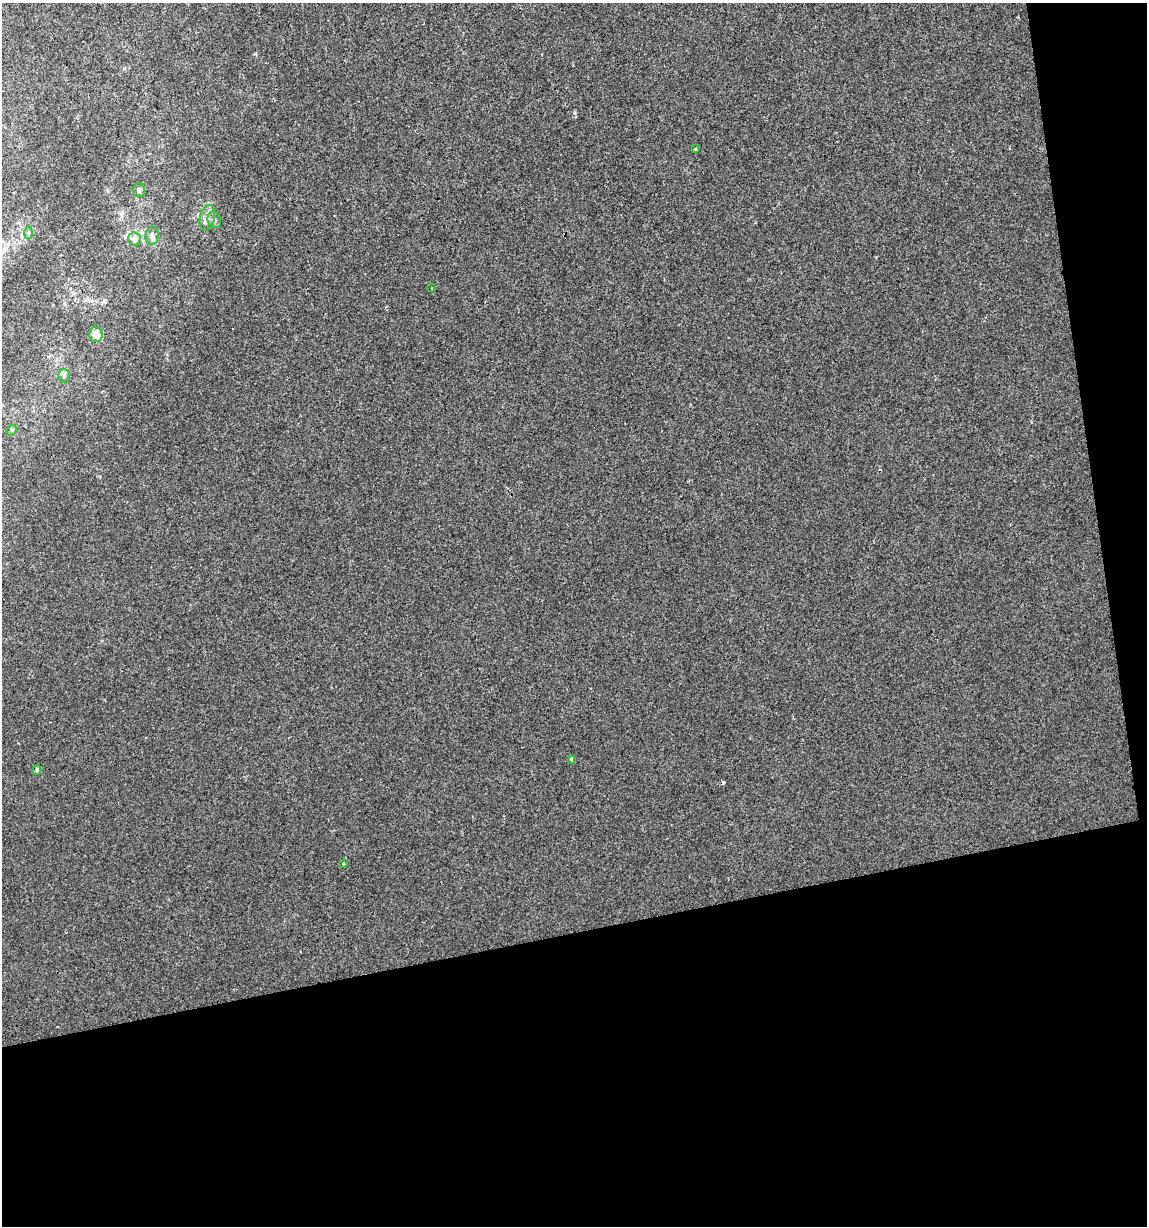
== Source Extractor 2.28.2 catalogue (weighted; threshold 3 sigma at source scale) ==
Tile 4 of 2 x 2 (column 2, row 2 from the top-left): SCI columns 1183-2327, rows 1-1224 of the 2350 x 2449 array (HDU 1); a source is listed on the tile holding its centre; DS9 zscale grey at full resolution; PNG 1149 x 1228 px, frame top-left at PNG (2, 3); each listed source drawn as its Kron ellipse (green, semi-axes under 4 px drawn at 4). Shown black and unused: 28% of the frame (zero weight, under 2 of 3 exposures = <1% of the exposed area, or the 3 px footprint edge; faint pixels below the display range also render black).
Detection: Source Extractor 2.28.2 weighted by HDU 2 'WHT'; one run over the whole footprint, this tile lists its part. Background 9.50e-04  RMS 0.0041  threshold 0.0186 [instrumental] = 3 sigma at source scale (4.5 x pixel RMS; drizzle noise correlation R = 1.50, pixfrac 1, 0.0396/0.0396 arcsec/px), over >= 5 px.
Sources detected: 15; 1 cosmic-ray / hot-pixel residue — neither listed nor drawn; the other 14 listed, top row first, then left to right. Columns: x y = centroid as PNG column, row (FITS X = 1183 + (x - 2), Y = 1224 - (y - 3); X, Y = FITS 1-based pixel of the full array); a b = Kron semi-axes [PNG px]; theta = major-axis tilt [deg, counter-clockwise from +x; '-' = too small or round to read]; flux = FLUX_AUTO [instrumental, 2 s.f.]
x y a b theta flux
695 149 3 3 - 0.97
139 190 7 5 89 0.82
207 218 13 7 77 2.4
214 220 8 6 -67 1.1
29 233 6 4 88 0.74
152 236 9 6 88 1.7
134 239 6 6 - 1.3
431 288 3 2 - 0.34
96 334 7 6 - 3.8
64 376 7 6 - 1
12 430 6 4 43 0.59
571 759 3 3 - 0.64
37 770 5 3 - 1
344 864 3 3 - 1.4
Unlisted compact peaks at least as high as the median listed source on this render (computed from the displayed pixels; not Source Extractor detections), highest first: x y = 575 112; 255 54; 104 301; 124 68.